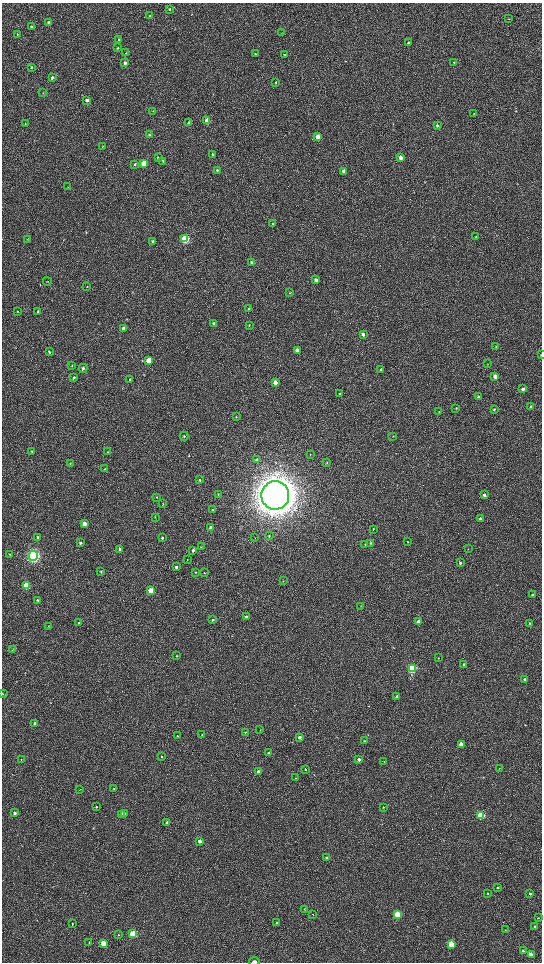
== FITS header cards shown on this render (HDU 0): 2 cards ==
NAXIS1  =                 1080 / length of data axis 1
NAXIS2  =                 1920 / length of data axis 2

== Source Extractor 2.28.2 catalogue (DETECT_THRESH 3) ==
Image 1080 x 1920 px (HDU 0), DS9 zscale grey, zoomed out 1/2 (1 PNG px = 2 x 2 image px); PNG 544 x 964 px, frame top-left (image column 1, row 1919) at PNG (2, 3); each listed source drawn as its Kron ellipse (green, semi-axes under 4 px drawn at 4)
Background 525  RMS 37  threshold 110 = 3 sigma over >= 5 px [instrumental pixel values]
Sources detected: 188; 4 cannot appear on this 1/2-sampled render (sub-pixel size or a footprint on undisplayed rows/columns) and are neither listed nor drawn; the other 184 listed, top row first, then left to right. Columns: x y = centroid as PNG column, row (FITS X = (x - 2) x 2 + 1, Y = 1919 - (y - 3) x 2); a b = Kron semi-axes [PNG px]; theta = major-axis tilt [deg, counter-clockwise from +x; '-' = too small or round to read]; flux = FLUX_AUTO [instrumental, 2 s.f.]
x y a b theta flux
169 9 3 3 - 7.5e+03
149 16 3 2 - 4.4e+03
509 19 3 2 - 2.6e+03
48 22 3 2 - 1.4e+04
32 27 3 3 - 1.3e+04
282 33 3 2 - 2.4e+03
17 34 3 2 - 4.2e+03
119 39 3 2 - 6.3e+03
409 42 3 3 - 6.3e+03
117 48 3 3 - 7.3e+03
126 53 3 3 - 5.9e+03
255 54 3 3 - 8.8e+03
285 54 3 3 - 5.9e+03
454 62 3 3 - 4.8e+03
125 63 3 3 - 2.5e+04
32 67 4 3 - 7.9e+03
52 77 3 3 - 1.1e+04
275 82 3 2 - 5.5e+03
43 93 3 3 - 4.3e+03
87 100 3 3 - 3.4e+04
153 111 3 2 - 3.5e+03
474 113 3 2 - 2.1e+03
207 121 3 3 - 1.4e+05
25 123 3 2 - 4.4e+03
189 123 4 3 - 2.5e+04
437 126 4 3 - 1.2e+04
149 135 3 3 - 8.3e+03
318 137 3 3 - 9.9e+04
102 147 3 2 - 3.6e+03
213 154 3 3 - 1.4e+04
401 157 3 3 - 5.6e+04
158 158 3 3 - 1.1e+04
163 161 4 3 - 6.0e+03
144 163 4 3 - 2.5e+05
135 164 3 3 - 8.0e+03
217 170 3 3 - 8.0e+03
344 171 3 3 - 3.3e+04
68 187 3 2 - 2.5e+03
273 224 3 3 - 8.9e+03
476 236 4 3 - 7.2e+03
185 239 4 3 - 8.5e+05
28 240 3 2 - 2.8e+03
152 241 4 3 - 9.5e+03
251 262 4 3 - 9.7e+03
316 280 4 3 - 2.5e+04
47 281 4 2 - 3.5e+03
87 287 3 2 - 2.9e+03
290 293 3 2 - 4.8e+03
249 309 3 3 - 6.7e+03
17 311 3 2 - 2.9e+03
38 312 4 2 - 4.8e+03
214 324 3 3 - 2.7e+04
249 325 3 2 - 3.7e+03
123 328 3 3 - 3.5e+04
363 334 3 3 - 2.0e+04
496 346 4 3 - 4.5e+03
297 350 3 3 - 3.2e+04
49 352 3 3 - 1.1e+04
541 355 3 2 - 5.2e+03
148 360 3 3 - 1.1e+05
488 364 3 2 - 2.5e+03
72 366 4 3 - 4.9e+03
83 368 4 3 - 1.3e+04
381 369 3 3 - 1.1e+04
495 376 3 3 - 3.8e+04
74 377 4 3 - 1.0e+04
130 380 3 2 - 1.2e+04
275 382 3 3 - 4.5e+04
523 389 3 3 - 2.1e+04
340 394 4 3 - 6.2e+03
478 397 4 3 - 1.1e+04
531 407 4 3 - 1.0e+04
456 408 3 2 - 4.7e+03
494 409 3 3 - 8.4e+03
439 412 3 2 - 2.4e+03
236 417 3 3 - 4.4e+03
184 436 4 3 - 8.2e+03
393 436 3 3 - 4.1e+03
32 451 4 3 - 6.0e+03
108 452 4 3 - 5.4e+03
310 454 3 2 - 3.6e+03
256 459 4 3 - 9.2e+03
70 463 4 2 - 3.9e+03
327 463 3 3 - 5.1e+03
104 469 3 2 - 5.8e+03
199 480 4 3 - 7.8e+03
218 494 3 2 - 3.1e+03
275 495 14 14 - 2.0e+07
484 495 3 3 - 2.3e+04
157 497 3 2 - 4.0e+03
163 504 4 2 - 4.7e+03
212 510 3 3 - 4.9e+03
155 517 3 2 - 3.6e+03
480 519 3 3 - 2.7e+04
84 524 3 3 - 7.4e+04
211 528 3 3 - 6.1e+04
373 529 3 2 - 4.6e+03
269 536 3 3 - 5.5e+03
38 538 3 3 - 1.7e+04
162 538 3 3 - 8.8e+03
255 538 3 2 - 2.7e+03
407 542 3 2 - 4.2e+03
80 543 3 3 - 9.7e+03
370 543 3 2 - 5.4e+03
365 544 3 2 - 4.0e+03
201 547 3 2 - 3.8e+03
120 549 3 3 - 1.3e+04
468 549 3 2 - 2.9e+03
193 550 3 3 - 1.7e+04
9 554 3 2 - 4.5e+03
33 556 5 4 - 2.6e+06
187 560 2 2 - 3.5e+03
460 563 3 3 - 1.1e+04
176 567 3 3 - 1.2e+04
101 571 4 2 - 4.8e+03
196 572 3 2 - 3.9e+03
204 573 3 2 - 3.9e+03
283 581 3 2 - 4.3e+03
26 586 4 3 - 3.9e+05
151 591 3 3 - 1.7e+05
532 594 3 3 - 7.7e+03
38 600 3 3 - 4.6e+03
361 606 3 2 - 2.6e+03
246 617 4 3 - 1.5e+04
212 620 3 3 - 8.0e+03
418 622 3 3 - 6.8e+04
79 623 3 3 - 7.4e+03
530 623 3 3 - 7.0e+03
49 626 3 3 - 4.2e+03
13 649 3 2 - 3.0e+03
177 656 3 2 - 4.1e+03
438 658 3 2 - 3.5e+03
464 664 3 3 - 9.9e+03
412 668 4 3 - 8.7e+05
525 680 3 3 - 2.2e+04
3 694 3 2 - 3.5e+03
397 697 3 3 - 1.7e+04
35 724 3 3 - 2.2e+04
260 730 2 2 - 3.0e+03
245 732 3 3 - 5.9e+03
202 735 3 2 - 3.4e+03
177 736 3 2 - 4.8e+03
299 737 3 3 - 2.3e+04
364 741 3 3 - 6.5e+03
461 744 3 3 - 7.2e+04
269 753 3 3 - 1.2e+04
161 756 3 3 - 6.7e+03
359 759 3 3 - 1.9e+04
21 760 3 2 - 4.1e+03
384 762 2 2 - 2.0e+03
305 769 3 3 - 7.7e+03
499 769 3 2 - 2.6e+03
258 771 3 3 - 1.9e+04
296 778 2 2 - 3.0e+03
114 789 3 2 - 6.1e+03
80 790 3 2 - 3.3e+03
96 807 3 2 - 4.0e+03
383 807 3 2 - 4.4e+03
15 813 3 3 - 1.8e+04
121 814 3 3 - 4.1e+04
124 814 3 3 - 1.4e+04
481 815 3 3 - 4.4e+05
167 822 3 3 - 9.7e+03
200 841 3 3 - 3.1e+04
327 858 3 3 - 1.8e+04
498 888 3 3 - 5.4e+03
488 893 3 3 - 3.9e+03
530 894 3 3 - 6.2e+03
305 909 3 2 - 3.6e+03
313 914 2 1 - 1.9e+03
398 915 3 3 - 3.9e+05
538 918 3 2 - 2.9e+03
277 923 3 3 - 1.5e+04
72 924 2 2 - 4.4e+03
535 927 3 3 - 1.1e+04
505 930 3 3 - 4.8e+03
133 934 3 3 - 4.2e+05
118 935 3 3 - 5.0e+03
89 943 3 2 - 3.5e+03
103 943 3 3 - 1.2e+05
451 944 4 3 - 2.3e+05
523 951 4 3 - 1.0e+04
531 955 3 3 - 6.8e+04
254 962 5 3 - 1.7e+04
At the frame edge (FLAGS 8, measured only in part): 3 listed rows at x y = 541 355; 3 694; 254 962
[4 sub-pixel or undisplayed-footprint detections neither listed nor drawn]